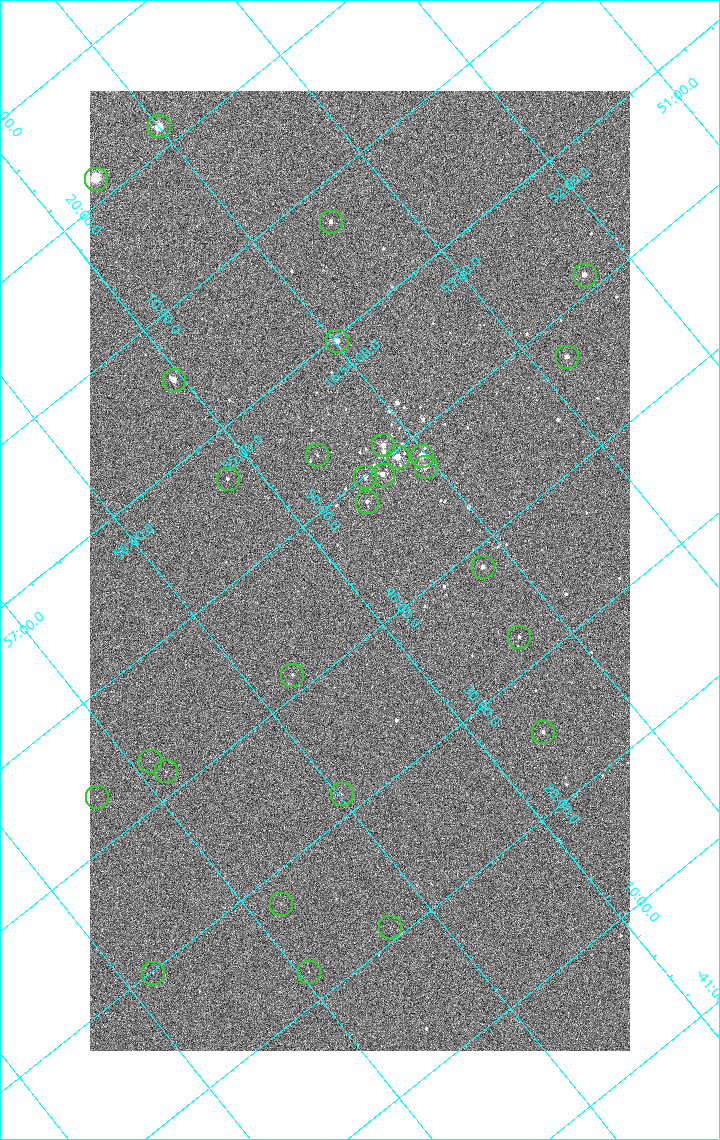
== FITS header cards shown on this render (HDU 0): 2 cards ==
NAXIS1  =                 1080 / length of data axis 1
NAXIS2  =                 1920 / length of data axis 2

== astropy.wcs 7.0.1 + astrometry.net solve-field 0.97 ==
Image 1080 x 1920 px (HDU 0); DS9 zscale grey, zoomed out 1/2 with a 90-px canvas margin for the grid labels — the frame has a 2x2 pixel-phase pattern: neighbouring pixels differ more than pixels two apart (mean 1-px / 2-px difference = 1.286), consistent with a one-shot-colour (mosaic) sensor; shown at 1/2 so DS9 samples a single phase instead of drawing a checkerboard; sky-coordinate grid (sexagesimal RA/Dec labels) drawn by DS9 from the SOLVED WCS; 28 Tycho-2 reference stars matched to detected sources circled (green)
Header WCS: none
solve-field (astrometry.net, Tycho-2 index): SOLVED blind (the file carries no WCS)
Solved WCS: RA---TAN-SIP/DEC--TAN-SIP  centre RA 16:54:53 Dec -41:44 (253.72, -41.74 deg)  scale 2.38 arcsec/px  FOV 42.8' x 76.0'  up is -141 deg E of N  parity flipped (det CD > 0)
(file carries no celestial WCS; the grid is the blind solution)
Tycho-2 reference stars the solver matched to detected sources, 28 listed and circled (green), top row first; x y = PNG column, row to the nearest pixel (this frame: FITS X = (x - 90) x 2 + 1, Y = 1920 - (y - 91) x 2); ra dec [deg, ICRS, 3 dp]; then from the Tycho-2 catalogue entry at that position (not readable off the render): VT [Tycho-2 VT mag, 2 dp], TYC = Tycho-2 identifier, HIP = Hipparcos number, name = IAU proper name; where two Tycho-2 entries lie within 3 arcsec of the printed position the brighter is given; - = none
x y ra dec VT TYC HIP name
158 126 253.499 -42.362 4.82 7876-2743-1 82671 -
96 179 253.646 -42.361 3.76 7876-2871-1 82729 -
330 222 253.369 -42.121 7.31 7876-1152-1 - -
584 275 253.080 -41.855 6.51 7876-2659-1 82543 -
336 342 253.495 -41.994 6.38 7876-309-1 82669 -
566 357 253.197 -41.786 7.01 7876-2053-1 - -
174 380 253.764 -42.091 6.35 7876-2597-1 82783 -
383 446 253.549 -41.849 6.39 7876-2229-1 - -
317 456 253.650 -41.894 9.98 7876-253-1 - -
422 456 253.508 -41.806 5.47 7876-2191-1 82676 -
398 458 253.542 -41.825 6.07 7876-2204-1 82691 -
426 468 253.515 -41.792 6.56 7876-2254-1 - -
382 475 253.582 -41.820 6.62 7876-2640-1 82706 -
365 477 253.608 -41.832 7.44 7876-2319-1 - -
228 479 253.801 -41.944 9.16 7876-1486-1 - -
367 502 253.633 -41.805 7.76 7876-1997-1 - -
482 567 253.548 -41.642 7.21 7876-2339-1 - -
519 637 253.576 -41.540 8.52 7876-1880-1 - -
292 675 253.929 -41.690 9.45 7876-1772-1 - -
543 732 253.649 -41.423 8.08 7876-2472-1 - -
150 762 254.222 -41.719 10.94 7876-2588-1 - -
166 772 254.210 -41.695 10.00 7876-2426-1 - -
342 794 253.994 -41.527 10.16 7876-2126-1 - -
96 798 254.334 -41.726 10.46 7876-2739-1 - -
280 904 254.199 -41.464 10.79 7876-2221-1 - -
390 928 254.075 -41.350 10.73 7876-1756-1 - -
309 972 254.236 -41.370 10.62 7876-1948-1 - -
152 973 254.451 -41.499 10.62 7876-2486-1 - -